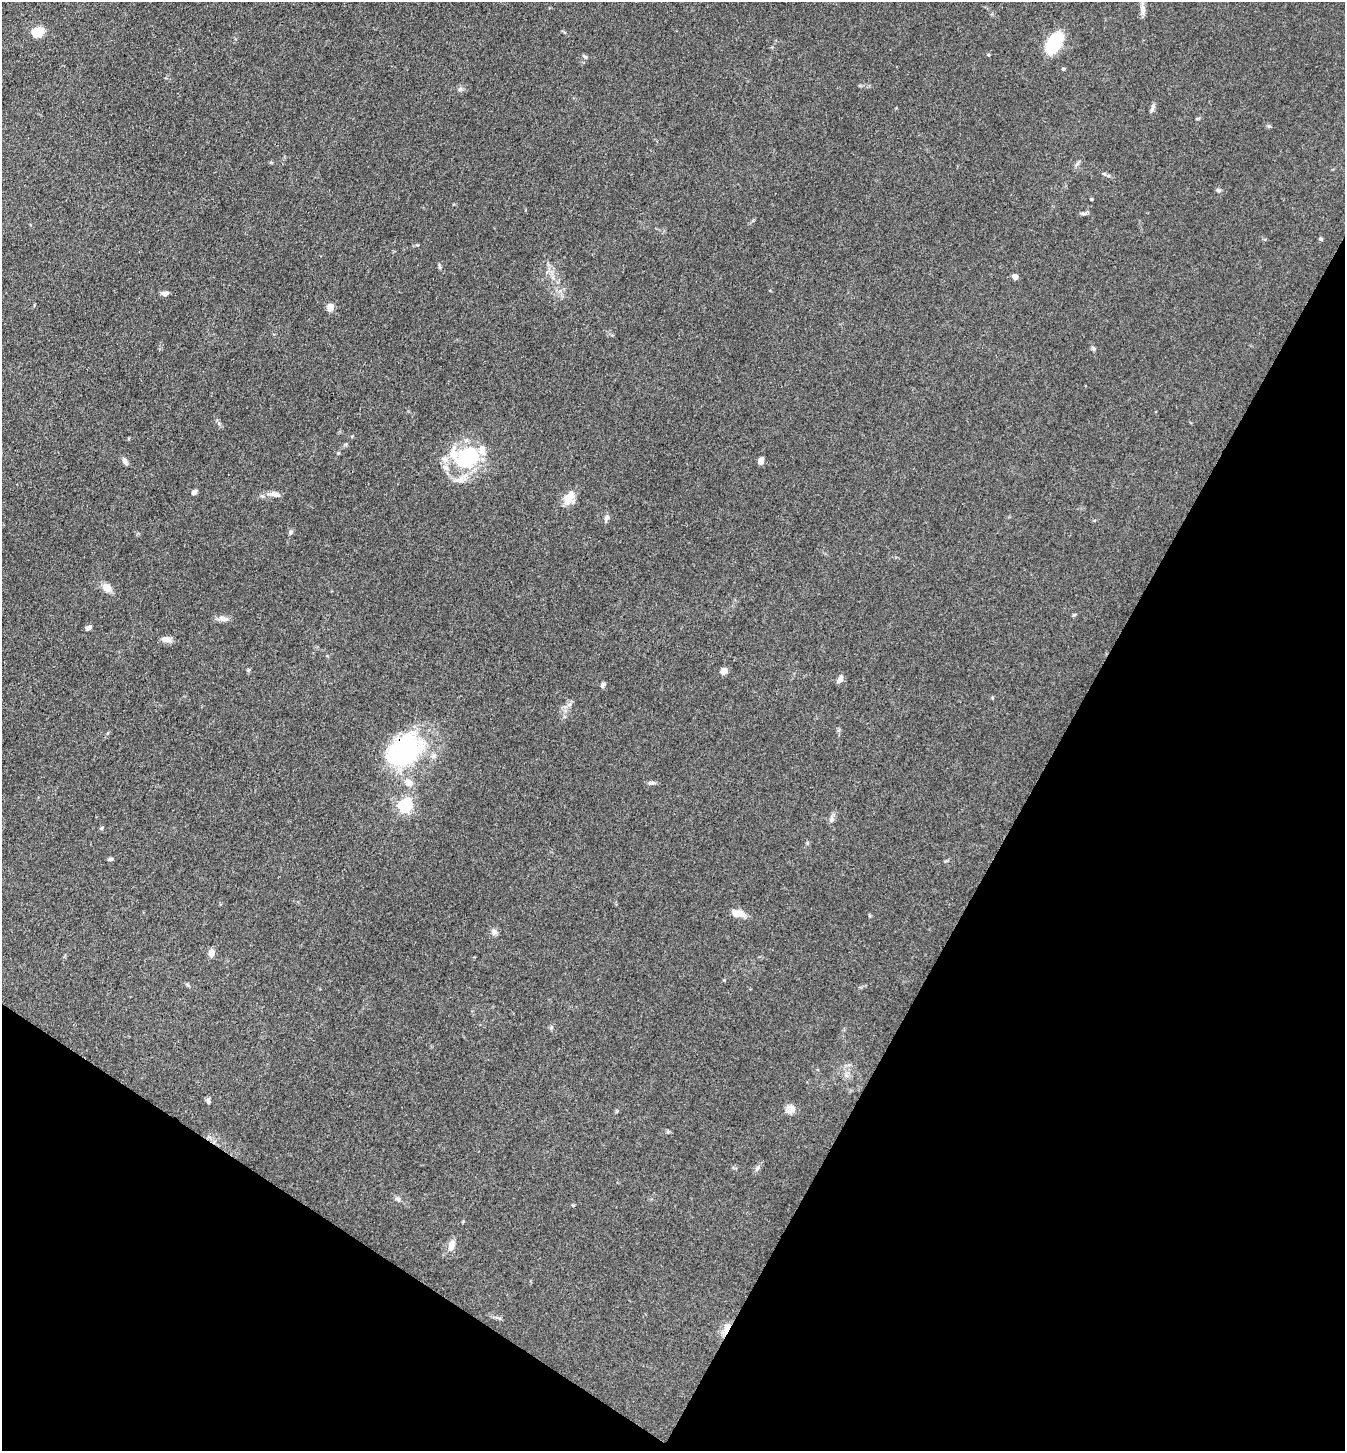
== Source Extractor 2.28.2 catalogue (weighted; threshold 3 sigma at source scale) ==
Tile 15 of 4 x 4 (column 3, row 4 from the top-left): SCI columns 2974-4316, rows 3-1451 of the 5808 x 5800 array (HDU 1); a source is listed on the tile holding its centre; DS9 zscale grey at full resolution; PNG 1347 x 1453 px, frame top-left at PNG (2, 2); no overlay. Shown black and unused: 29% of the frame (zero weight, under 3 of 4 exposures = <1% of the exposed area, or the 3 px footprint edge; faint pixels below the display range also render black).
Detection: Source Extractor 2.28.2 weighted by HDU 2 'WHT'; one run over the whole footprint, this tile lists its part. Background 0.0794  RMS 0.0061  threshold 0.0276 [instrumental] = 3 sigma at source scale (4.5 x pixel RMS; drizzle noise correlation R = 1.50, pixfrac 1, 0.05/0.05 arcsec/px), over >= 5 px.
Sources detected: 65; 4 inside a brighter listed object's ellipse — not listed separately; the other 61 listed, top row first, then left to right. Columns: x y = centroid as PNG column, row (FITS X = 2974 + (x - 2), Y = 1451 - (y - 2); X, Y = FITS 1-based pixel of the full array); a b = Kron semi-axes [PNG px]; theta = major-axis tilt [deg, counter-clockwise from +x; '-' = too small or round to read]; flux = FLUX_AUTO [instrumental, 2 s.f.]
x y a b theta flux
1143 10 12 6 -88 3.6
37 31 13 9 16 10
1054 43 19 10 58 47
988 55 4 4 - 0.64
585 56 7 4 -41 0.98
1063 69 4 4 - 0.81
460 89 7 5 45 1.3
1153 106 9 5 68 1.6
1104 174 7 5 -30 1.2
1218 190 6 5 - 1.1
1091 199 4 3 - 0.58
1083 213 10 4 0 1.4
1321 239 5 4 - 0.92
440 267 7 4 -90 0.89
1015 277 5 4 - 3.6
165 293 8 6 10 2.3
330 307 9 7 -85 4.3
1093 349 8 5 -54 1.1
346 444 5 5 - 0.74
482 448 12 9 56 3.8
338 453 4 4 - 0.55
453 454 24 10 -84 9.9
467 458 11 9 37 73
125 461 8 5 -61 2.4
761 461 7 5 74 3.7
446 468 9 7 -40 2.8
461 479 19 9 28 6.7
194 492 6 5 - 1.9
274 494 16 6 -7 4.4
569 497 16 12 56 8.4
606 517 8 6 60 1.9
290 532 6 5 - 1.2
106 588 10 8 -43 6.2
1074 615 5 4 - 0.72
223 619 14 7 -13 3.1
88 628 7 5 38 2.1
167 639 10 7 -9 4.2
248 670 6 4 71 0.77
724 671 8 6 52 3.6
840 678 10 6 71 2.5
603 685 7 5 51 1.4
569 705 7 4 1 1.3
404 751 48 32 33 78
652 783 9 5 4 1.5
405 806 6 6 - 120
831 820 8 7 - 2.2
101 828 5 4 - 0.82
110 859 7 4 2 1.1
738 913 15 8 -10 6.2
494 932 8 8 - 2.5
211 953 8 6 81 3.8
188 985 7 4 -53 0.87
208 1101 8 5 -74 1.4
790 1109 14 11 28 4.1
617 1111 5 3 - 0.67
668 1132 5 5 - 0.8
757 1168 10 6 57 1.9
398 1199 7 6 - 1.7
573 1205 4 4 - 0.62
451 1245 13 8 70 4.7
726 1329 18 6 69 5.1
Overlapping masked pixels (flux is a lower limit): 2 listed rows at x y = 404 751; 726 1329